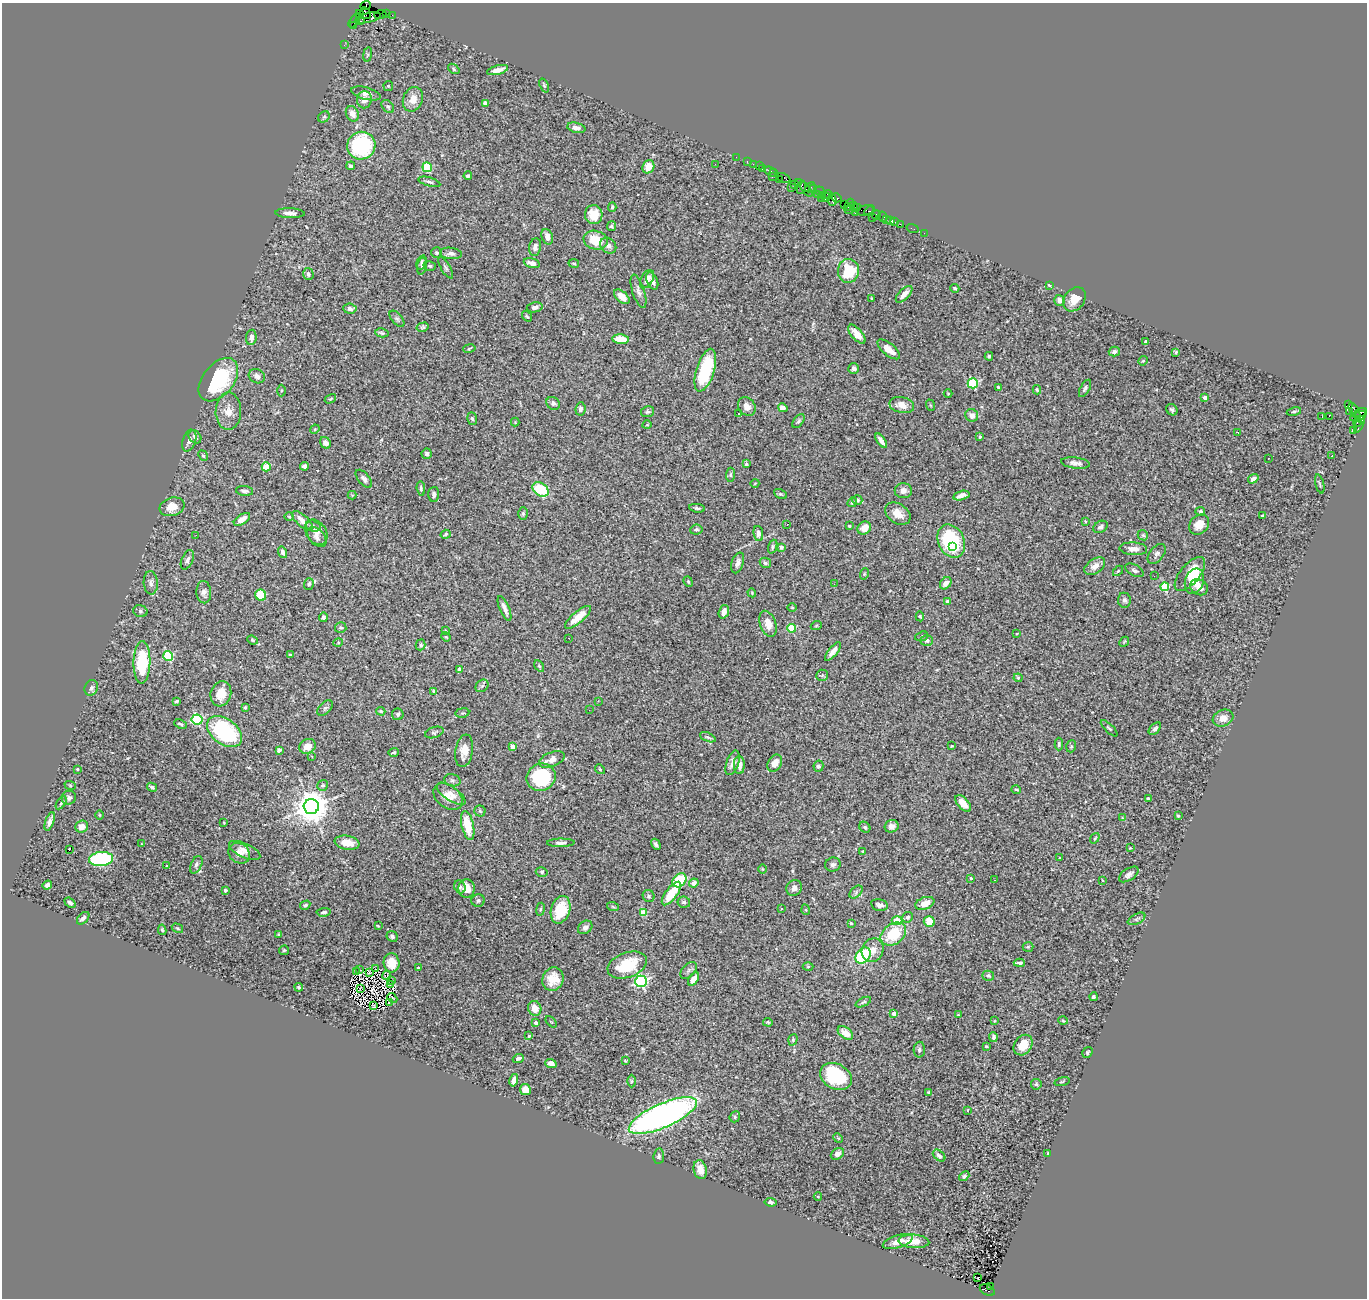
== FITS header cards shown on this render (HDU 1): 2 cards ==
NAXIS1  =                 1365
NAXIS2  =                 1296

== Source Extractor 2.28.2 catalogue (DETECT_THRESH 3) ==
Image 1365 x 1296 px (HDU 1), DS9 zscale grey, 1 PNG px = 1 image px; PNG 1369 x 1300 px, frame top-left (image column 1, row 1296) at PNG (2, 3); each listed source drawn as its Kron ellipse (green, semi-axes under 4 px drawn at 4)
Background 2.33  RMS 0.036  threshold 0.109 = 3 sigma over >= 5 px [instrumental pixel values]
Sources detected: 458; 4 with non-positive FLUX_AUTO (blend fragments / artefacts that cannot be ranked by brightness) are neither listed nor drawn; the other 454 listed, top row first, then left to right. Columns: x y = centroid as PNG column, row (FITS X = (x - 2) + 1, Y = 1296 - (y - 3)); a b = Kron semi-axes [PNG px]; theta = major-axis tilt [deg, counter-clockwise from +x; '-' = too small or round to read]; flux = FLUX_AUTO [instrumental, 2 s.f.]
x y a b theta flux
366 6 5 3 - 160
365 13 6 5 - 1400
387 13 4 2 - 82
360 14 4 3 - 45
380 15 6 2 18 60
392 15 2 2 - 23
368 18 13 4 12 1400
354 21 8 4 53 240
361 21 3 3 - 1000
354 26 3 3 - 99
344 45 2 2 - 30
367 54 7 4 81 3.6
454 69 6 4 -39 3.3
498 70 11 4 15 17
544 85 7 4 -68 3.6
388 86 5 5 - 2.7
366 93 15 6 -14 13
413 99 13 9 68 28
364 100 8 7 - 16
485 103 4 4 - 17
388 106 7 5 -48 5.2
352 114 8 6 -64 17
324 117 6 5 - 4.2
576 128 9 5 -13 12
361 146 14 14 - 250
736 157 2 2 - 33
747 162 3 2 - 110
715 164 2 2 - 3.1
753 164 2 2 - 50
351 166 4 3 - 4.9
759 166 2 2 - 60
427 167 5 4 - 140
648 167 7 5 61 24
763 168 3 2 - 120
770 172 6 3 -29 180
774 173 3 3 - 81
468 176 4 3 - 4.8
772 177 3 2 - 78
784 178 7 4 -26 150
779 180 3 3 - 160
429 182 11 4 -16 6.1
798 183 4 3 - 130
794 185 3 2 - 76
791 187 2 2 - 34
801 187 7 3 74 350
810 187 6 4 45 150
813 189 4 3 - 200
806 190 8 3 -55 440
820 191 5 3 - 330
817 194 3 2 - 86
822 195 3 2 - 130
828 195 4 3 - 95
826 197 5 2 - 120
821 198 3 2 - 180
837 198 5 3 - 210
832 200 6 3 -74 320
844 204 2 2 - 61
849 205 6 3 68 140
853 205 3 2 - 110
612 207 5 3 - 3.5
857 207 2 2 - 44
850 210 5 2 - 66
866 210 9 5 13 430
869 211 5 3 - 270
290 213 14 5 -2 11
855 213 3 2 - 250
594 215 9 9 - 39
876 215 5 3 - 360
872 217 2 2 - 510
883 217 5 4 - 100
886 220 3 2 - 26
891 220 4 3 - 230
895 222 2 2 - 25
900 224 2 2 - 45
611 226 5 4 - 3.8
913 229 6 2 -18 37
924 233 2 2 - 53
547 237 8 5 -70 14
596 240 12 9 -15 58
608 246 9 7 -43 12
535 247 9 6 81 10
437 253 5 5 - 4.5
451 253 11 5 -6 8.5
422 262 7 5 73 5.9
532 263 8 4 -14 14
574 263 5 3 - 2.5
422 266 9 4 79 6
430 266 6 4 -16 3.9
446 268 12 4 -60 5
848 271 12 10 83 85
308 274 6 5 - 8.1
647 279 10 6 60 19
652 281 9 5 -66 11
1049 285 3 3 - 2.4
955 288 4 3 - 4.1
638 291 17 6 -72 11
904 294 10 5 46 16
622 297 9 5 -42 24
872 299 3 3 - 3.7
1074 299 13 10 51 30
1060 300 5 5 - 15
535 307 8 5 10 8.1
350 309 6 5 - 9.2
527 316 6 3 -52 2.7
397 319 9 5 -50 5.3
423 327 6 4 15 3.9
382 333 7 3 -14 4
857 334 11 5 -48 24
251 337 8 5 83 11
621 339 8 4 -6 40
1146 342 3 3 - 6
469 348 6 3 10 2.7
889 349 14 6 -39 20
1114 352 5 4 - 6.1
1176 352 4 3 - 3
989 356 4 3 - 3.4
1143 361 5 4 - 2.9
854 368 5 5 - 7.9
705 370 22 9 72 130
257 376 8 7 - 12
218 380 25 15 51 180
973 383 5 5 - 190
998 387 4 3 - 3.2
1085 388 9 4 61 6.1
1037 390 4 3 - 3.1
281 391 6 3 89 2.8
948 394 4 3 - 1.6
1205 397 3 3 - 12
330 399 6 3 32 3
553 403 7 6 - 6.3
902 405 12 8 -13 21
930 405 6 3 -71 2.6
1349 405 3 2 - 120
747 407 10 8 -54 18
783 408 5 4 - 14
580 409 6 5 - 5.6
1172 410 6 5 - 5.1
228 411 19 12 89 29
1294 411 7 3 11 3.3
1349 411 3 2 - 27
1354 411 9 4 -60 240
648 412 6 5 - 4.7
1360 412 7 4 21 340
738 414 3 3 - 8.8
972 415 7 6 - 16
1322 416 3 2 - 22
1329 416 2 2 - 630
1358 416 8 4 20 1300
472 418 6 4 -71 4.4
1361 420 4 3 - 170
798 421 8 4 53 4.9
515 422 4 4 - 2.1
1357 422 5 3 - 130
1359 424 9 4 65 330
647 425 4 3 - 2.1
315 429 5 3 - 2.2
1353 431 4 4 - 4.1
1238 432 4 2 - 4.6
195 437 7 5 -47 10
980 437 3 3 - 2.9
189 441 11 6 71 9.5
881 441 8 3 -54 12
325 443 6 5 - 12
427 454 5 5 - 6.4
203 456 5 4 - 4
1332 456 3 2 - 3.1
1268 458 3 2 - 2.9
1075 463 15 5 -7 11
746 464 4 3 - 4.3
305 466 4 4 - 8.1
266 467 4 4 - 77
730 475 7 4 85 4.3
364 479 11 5 -49 8.4
1253 479 5 4 - 9.7
755 483 4 3 - 1.6
1320 484 10 2 -75 3
421 488 7 4 -85 4.3
540 489 9 6 -32 110
244 491 8 5 -7 7.4
903 491 8 7 - 12
434 494 7 5 88 6.9
780 494 7 4 -25 4
352 495 4 4 - 2.3
961 496 8 4 15 15
857 500 5 5 - 5.3
852 502 5 4 - 4.1
172 507 12 9 18 29
697 508 8 4 -7 4.6
1200 511 5 4 - 4.3
523 513 6 5 - 4.5
898 514 14 9 -34 26
1263 515 3 2 - 3.4
289 516 5 3 - 2.4
242 519 9 5 33 15
302 521 13 5 -41 19
1085 521 4 2 - 1.7
787 524 3 2 - 3
1199 525 11 9 45 26
313 526 7 5 -15 5.7
849 526 3 3 - 2.8
1100 527 7 5 32 8.4
864 528 7 6 - 25
696 530 6 5 - 4.6
316 532 14 10 -57 18
758 533 8 4 -79 14
446 534 5 4 - 3.7
196 535 2 2 - 5.3
1143 535 6 4 -43 3.5
317 537 11 7 -48 11
951 541 17 13 -64 180
773 547 7 4 69 4.2
781 547 3 3 - 11
953 547 4 3 - 22
1133 549 14 6 -3 17
283 552 6 4 -71 9.1
1157 554 11 7 52 8.7
187 560 10 5 65 7.6
738 563 11 6 71 11
765 563 6 5 - 5
1095 566 11 7 34 19
1134 570 10 5 -30 6.4
1118 571 6 3 45 3
864 574 6 3 72 2.3
1190 574 20 9 50 61
1154 576 3 2 - 3.7
1194 581 13 9 71 48
688 582 5 4 - 3.3
151 583 12 7 -87 10
946 583 7 5 52 15
309 584 6 4 71 4.7
834 584 2 2 - 3.7
1165 587 4 4 - 130
1199 587 9 7 -30 18
204 592 11 7 -85 13
752 593 4 3 - 2.1
261 595 5 5 - 53
1124 600 7 6 - 6.8
948 601 3 3 - 14
792 607 4 3 - 1.9
505 609 13 5 -67 12
140 611 7 5 -17 4.5
724 612 7 5 71 13
920 616 5 4 - 3.1
323 617 4 4 - 5.7
578 617 16 5 40 33
768 624 13 8 -71 30
816 626 5 3 - 2.3
341 628 5 5 - 4.5
791 628 4 4 - 92
445 631 4 3 - 2.1
1017 633 2 2 - 1.9
922 636 6 4 20 3.4
446 637 5 4 - 2.8
569 638 2 2 - 1.1
252 640 5 4 - 2.7
927 640 6 5 - 6.7
1124 642 5 4 - 2.7
338 643 5 3 - 2.1
420 645 5 5 - 4.6
833 651 11 4 51 14
290 655 3 3 - 3.5
168 656 5 5 - 170
142 662 21 8 89 120
539 666 6 4 -59 3.9
459 669 4 3 - 11
822 675 6 5 - 3.7
1018 678 4 4 - 2.5
482 686 7 5 42 4.7
91 688 8 6 64 7.3
434 691 4 3 - 3
221 694 13 10 73 33
177 701 4 3 - 3.5
598 701 3 3 - 1.3
245 707 3 3 - 2.8
325 708 9 5 44 5.7
589 710 3 2 - 1.8
381 711 5 3 - 2.6
462 713 7 4 10 4.1
398 714 6 5 - 4.5
1223 718 10 8 20 20
197 719 5 5 - 250
180 724 6 4 -25 4.5
1109 728 11 3 -44 3.7
1155 729 7 4 47 6.2
224 732 20 12 -37 230
434 732 9 5 18 5.2
708 737 8 4 -24 4.1
1059 744 6 4 90 3.8
308 746 8 7 - 19
952 746 3 3 - 2.5
1071 746 6 4 71 3.8
513 747 4 3 - 22
279 750 4 4 - 10
464 751 16 8 81 26
394 752 5 3 - 3.1
312 756 3 3 - 2.7
552 759 13 7 21 21
733 763 13 6 70 16
775 763 9 6 58 23
739 765 9 5 -89 15
818 766 5 5 - 6.2
77 769 4 3 - 2.2
600 769 5 4 - 3
541 777 14 13 - 200
452 780 8 6 -15 6.3
70 785 6 3 -20 2.5
323 785 6 5 - 5.2
152 787 5 3 - 4.8
1016 789 5 3 - 2.8
451 794 17 7 -34 19
448 797 16 11 -38 29
69 798 7 6 - 8.5
1149 798 4 3 - 4.7
61 803 7 3 55 3.5
963 803 10 5 -48 20
311 807 7 7 - 5200
480 811 5 5 - 4.2
100 815 4 3 - 2.1
1178 816 3 3 - 2.3
1122 818 4 3 - 1.7
50 821 10 4 72 11
224 823 3 2 - 1.8
468 825 14 6 -77 56
892 826 7 6 - 9.6
82 827 6 6 - 20
865 827 6 5 - 5.5
1095 838 6 3 54 2.6
347 843 12 7 -10 33
561 843 14 4 1 8.5
142 844 3 2 - 4.8
656 844 6 3 -59 5.3
1130 848 4 4 - 1.8
69 850 3 3 - 23
245 850 17 7 -24 17
863 851 3 3 - 2.3
239 853 11 9 -37 19
1060 858 3 2 - 1.4
101 859 12 7 5 260
167 865 3 3 - 5.6
196 865 9 5 65 7
833 865 8 7 - 7.2
763 869 4 3 - 1.8
542 872 6 4 -14 3.7
1129 874 11 6 33 9.2
971 878 4 3 - 4.1
679 880 8 6 44 94
995 880 2 2 - 1.2
1102 880 3 2 - 1.4
694 883 5 4 - 11
47 885 5 4 - 10
460 887 7 5 -65 5.3
794 888 8 7 - 13
466 889 9 8 - 29
225 890 3 3 - 7.3
856 892 8 5 46 5.9
671 893 14 6 53 66
649 896 6 5 - 4.4
478 901 7 6 - 6
684 902 6 5 - 5.1
70 903 6 4 -38 7.2
925 903 10 6 20 25
305 905 5 4 - 4
879 905 8 5 -12 9.1
613 907 6 3 -19 2.5
540 909 6 3 81 2.8
782 909 3 3 - 7
561 910 14 9 74 70
806 910 5 3 - 2.5
324 912 7 3 5 4.4
644 913 4 4 - 64
907 917 5 5 - 4.7
83 918 7 4 46 8.2
1137 919 9 5 28 4.9
897 921 5 4 - 42
929 922 6 5 - 37
851 923 3 3 - 2.9
378 926 3 2 - 2.5
585 927 8 6 38 9.3
177 928 6 3 -31 2.6
162 930 5 4 - 3.2
893 934 14 10 36 86
279 935 4 3 - 3.2
392 936 6 5 - 6.1
1028 947 5 5 - 3.2
284 950 5 4 - 2.8
873 950 12 10 61 22
863 955 9 6 50 160
392 963 9 8 - 26
1019 963 6 3 -1 7.2
627 965 20 12 20 93
808 966 5 3 - 2.4
418 968 3 3 - 2.4
376 969 3 2 - 2.3
360 970 2 2 - 2.2
689 970 10 6 46 7.1
357 972 2 2 - 2
369 973 3 2 - 2.4
387 975 5 2 - 1.3
988 976 6 5 - 4.5
553 979 12 10 66 34
693 979 7 4 54 19
391 980 2 2 - 3.5
641 981 6 5 - 490
390 985 2 2 - 2.8
299 987 4 3 - 3.1
361 988 3 2 - 2
1093 997 4 3 - 5.6
392 998 5 2 - 3.1
389 1002 3 2 - 3.6
863 1002 8 3 25 3.8
373 1006 2 2 - 2
535 1008 7 6 - 25
894 1013 4 3 - 17
958 1015 3 2 - 1.8
994 1021 4 3 - 1.7
1063 1021 4 3 - 2.2
551 1022 7 2 -44 1.9
768 1022 5 3 - 2.7
536 1023 3 3 - 10
845 1033 9 5 -38 26
529 1036 4 3 - 2.4
993 1037 5 4 - 6.2
793 1040 6 4 71 3.4
1023 1045 11 8 54 31
986 1046 3 3 - 2.2
919 1050 8 5 88 8.5
1087 1052 6 4 58 4.2
518 1058 6 3 20 6.3
625 1061 3 2 - 2.2
551 1063 5 4 - 12
836 1077 16 12 -28 170
514 1080 6 4 76 14
631 1081 6 4 89 3.3
1062 1082 8 2 15 2.3
1036 1084 5 5 - 3.8
525 1090 5 5 - 23
928 1092 3 3 - 3
968 1110 4 3 - 3.9
663 1116 37 12 24 1300
735 1117 6 5 - 4.1
838 1138 5 4 - 2.8
1048 1153 3 2 - 1.2
837 1154 7 5 36 11
659 1156 8 5 83 4.7
939 1156 7 4 -40 6.1
700 1170 10 6 -77 27
964 1176 6 4 40 4.9
818 1196 4 3 - 2.1
770 1202 6 4 -9 5.4
898 1241 16 6 18 26
914 1241 15 6 -3 33
978 1278 3 2 - 7.8
991 1286 3 2 - 210
987 1290 8 5 -29 840
At the frame edge (FLAGS 8, measured only in part): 1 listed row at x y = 366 6
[4 non-positive-flux detections neither listed nor drawn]